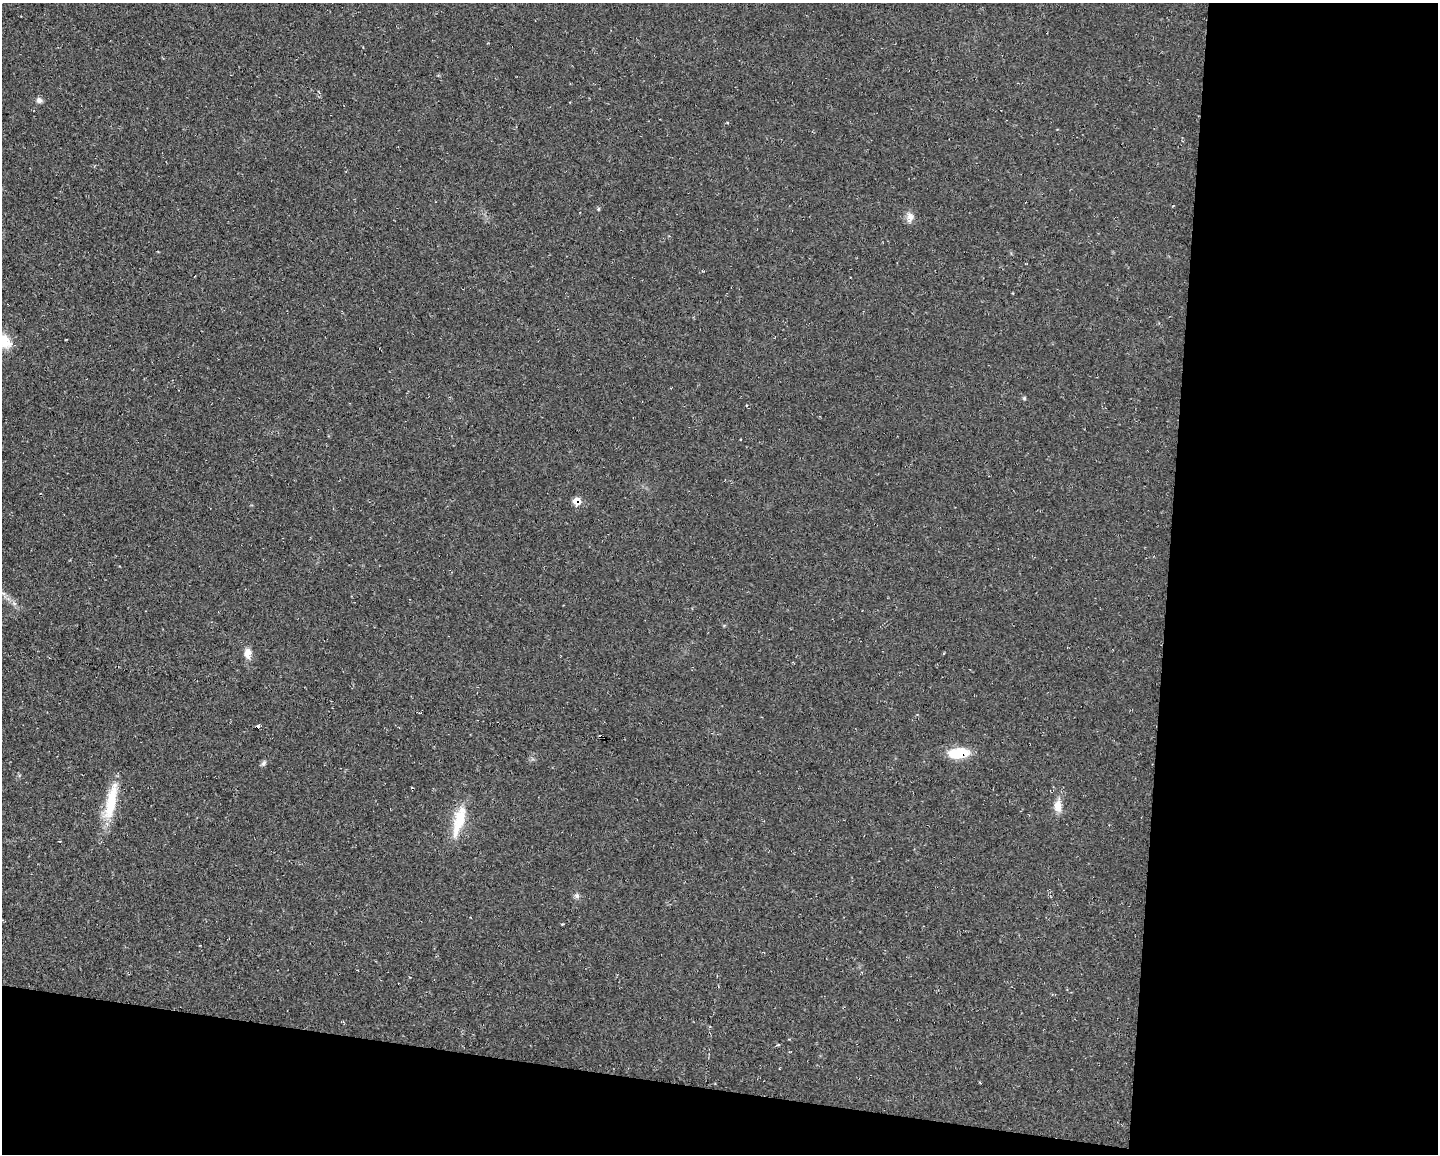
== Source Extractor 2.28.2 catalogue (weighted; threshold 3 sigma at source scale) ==
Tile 12 of 3 x 4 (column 3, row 4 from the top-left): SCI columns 3090-4525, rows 1-1152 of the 4631 x 4609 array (HDU 1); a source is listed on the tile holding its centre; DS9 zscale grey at full resolution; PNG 1440 x 1156 px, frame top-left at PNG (2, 3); no overlay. Shown black and unused: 25% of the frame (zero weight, under 2 of 3 exposures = <1% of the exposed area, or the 3 px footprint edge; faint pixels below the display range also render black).
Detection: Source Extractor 2.28.2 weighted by HDU 2 'WHT'; one run over the whole footprint, this tile lists its part. Background 0.0251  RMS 0.0063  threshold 0.0285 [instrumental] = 3 sigma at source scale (4.5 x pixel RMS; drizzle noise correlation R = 1.50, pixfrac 1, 0.05/0.05 arcsec/px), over >= 5 px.
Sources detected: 17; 2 cosmic-ray / hot-pixel residue — not listed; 1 inside a brighter listed object's ellipse — not listed separately; the other 14 listed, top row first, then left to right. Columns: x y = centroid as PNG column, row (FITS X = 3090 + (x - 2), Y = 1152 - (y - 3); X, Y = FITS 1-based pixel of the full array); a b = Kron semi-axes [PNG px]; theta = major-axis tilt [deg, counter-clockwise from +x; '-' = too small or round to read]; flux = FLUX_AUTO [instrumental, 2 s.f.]
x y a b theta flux
39 100 8 6 -22 2.3
598 209 6 4 89 0.72
910 217 14 9 89 4.2
1024 398 5 5 - 0.78
740 439 3 2 - 0.46
576 501 8 8 - 5.8
14 603 7 4 -19 1.4
247 653 12 8 87 5.7
959 753 23 11 4 19
264 763 9 5 53 1.6
111 802 49 12 78 24
1058 806 17 9 -89 6.8
460 820 35 14 75 21
577 896 8 7 - 1.9
Overlapping masked pixels (flux is a lower limit): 2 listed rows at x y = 576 501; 959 753